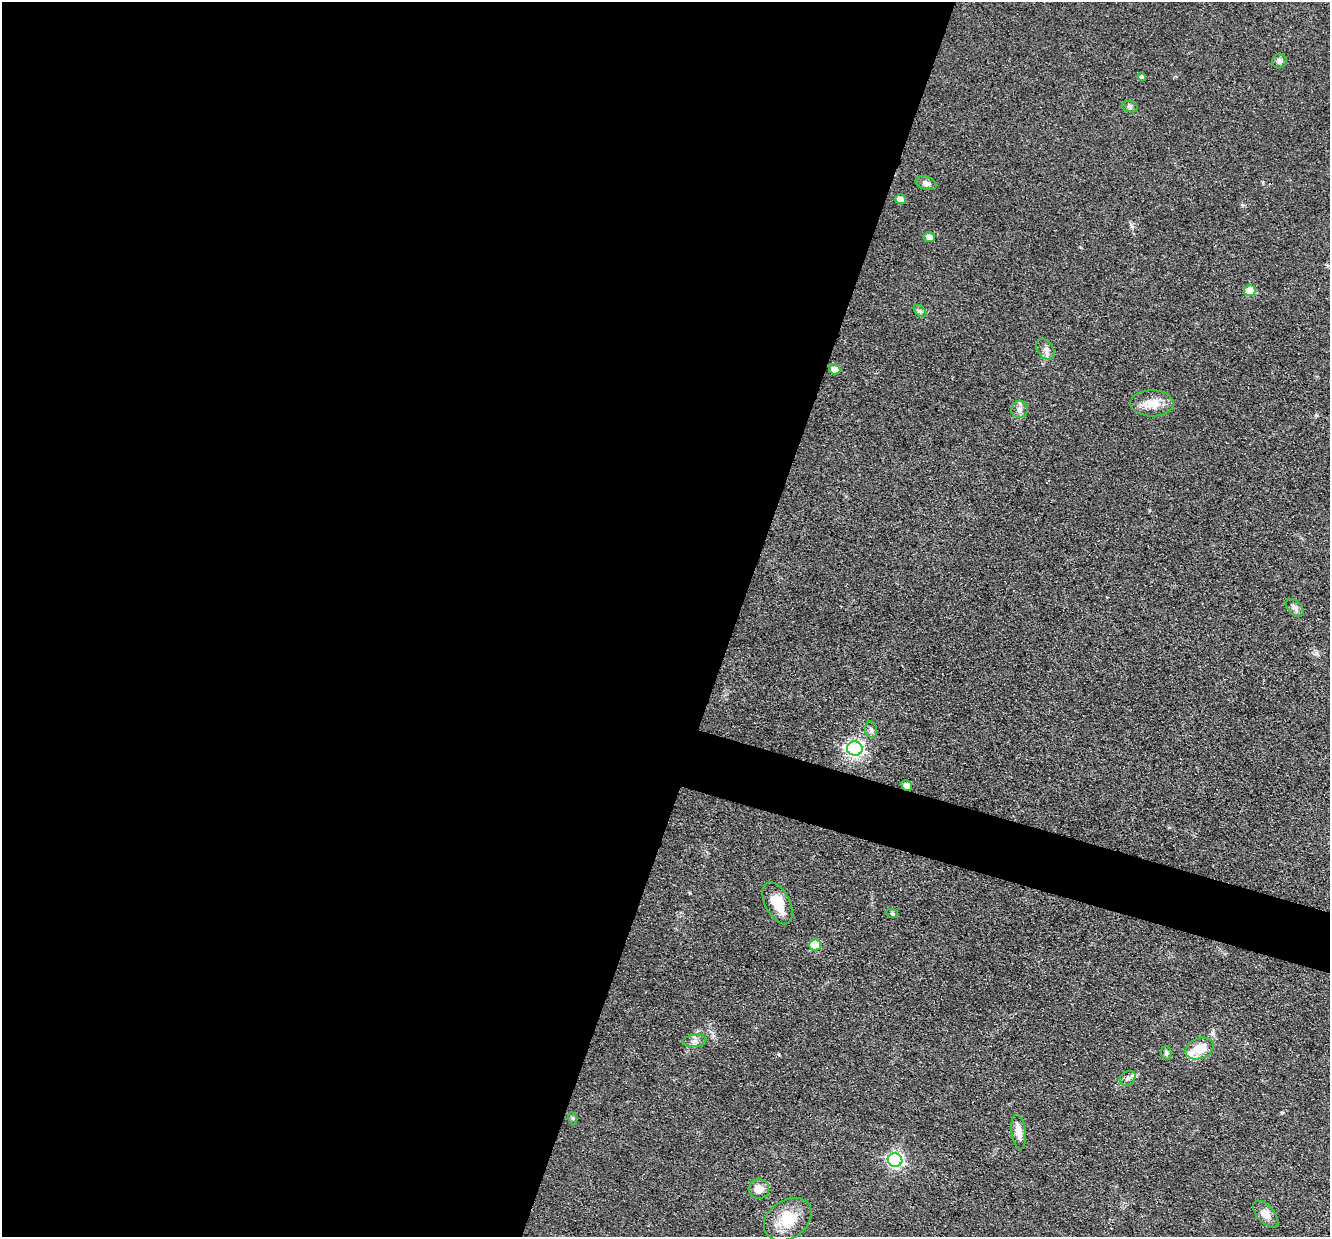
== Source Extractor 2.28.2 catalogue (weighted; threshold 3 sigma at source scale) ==
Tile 5 of 4 x 4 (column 1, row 2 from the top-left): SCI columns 1-1328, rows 2729-3963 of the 5312 x 5329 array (HDU 1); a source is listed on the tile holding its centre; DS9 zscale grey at full resolution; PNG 1332 x 1239 px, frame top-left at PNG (2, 2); each listed source drawn as its Kron ellipse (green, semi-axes under 4 px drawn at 4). Shown black and unused: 58% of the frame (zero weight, under 3 of 4 exposures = <1% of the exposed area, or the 3 px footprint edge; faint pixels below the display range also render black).
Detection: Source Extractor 2.28.2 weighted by HDU 2 'WHT'; one run over the whole footprint, this tile lists its part. Background 0.0619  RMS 0.0059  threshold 0.0267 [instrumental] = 3 sigma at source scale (4.5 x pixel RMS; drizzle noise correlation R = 1.50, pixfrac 1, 0.05/0.05 arcsec/px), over >= 5 px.
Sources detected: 33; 1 inside a brighter object's white glare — neither listed nor drawn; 3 inside a brighter listed object's ellipse — not listed separately; the other 29 listed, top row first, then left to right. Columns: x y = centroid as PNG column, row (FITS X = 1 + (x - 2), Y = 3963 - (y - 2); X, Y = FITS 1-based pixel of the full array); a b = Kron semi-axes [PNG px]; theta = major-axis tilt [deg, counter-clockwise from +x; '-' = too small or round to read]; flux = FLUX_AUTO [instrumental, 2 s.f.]
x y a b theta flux
1279 61 7 7 - 2
1142 77 4 4 - 1.2
1130 107 8 5 -17 1.3
926 183 11 6 -20 2.4
900 199 5 5 - 4.2
929 237 6 5 - 3.1
1250 291 6 5 - 14
920 311 7 4 -44 1.3
1045 349 11 8 -54 2.9
835 369 5 5 - 7.7
1152 403 22 13 0 9.6
1020 409 8 8 - 2.5
1295 608 11 6 -44 2
871 730 8 6 -76 1.6
855 749 8 7 - 200
907 785 6 5 - 2.7
778 903 23 12 -63 11
892 914 6 4 -19 0.77
815 945 6 5 - 24
694 1041 12 6 7 2.6
1200 1048 15 10 22 11
1166 1053 6 5 - 1.4
1128 1078 8 6 33 1.9
572 1118 6 4 -70 0.82
1018 1132 18 7 -83 5.3
895 1160 7 6 - 150
759 1189 10 10 - 5.8
1266 1214 16 8 -48 5.4
788 1219 26 19 35 17
Overlapping masked pixels (flux is a lower limit): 1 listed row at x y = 907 785